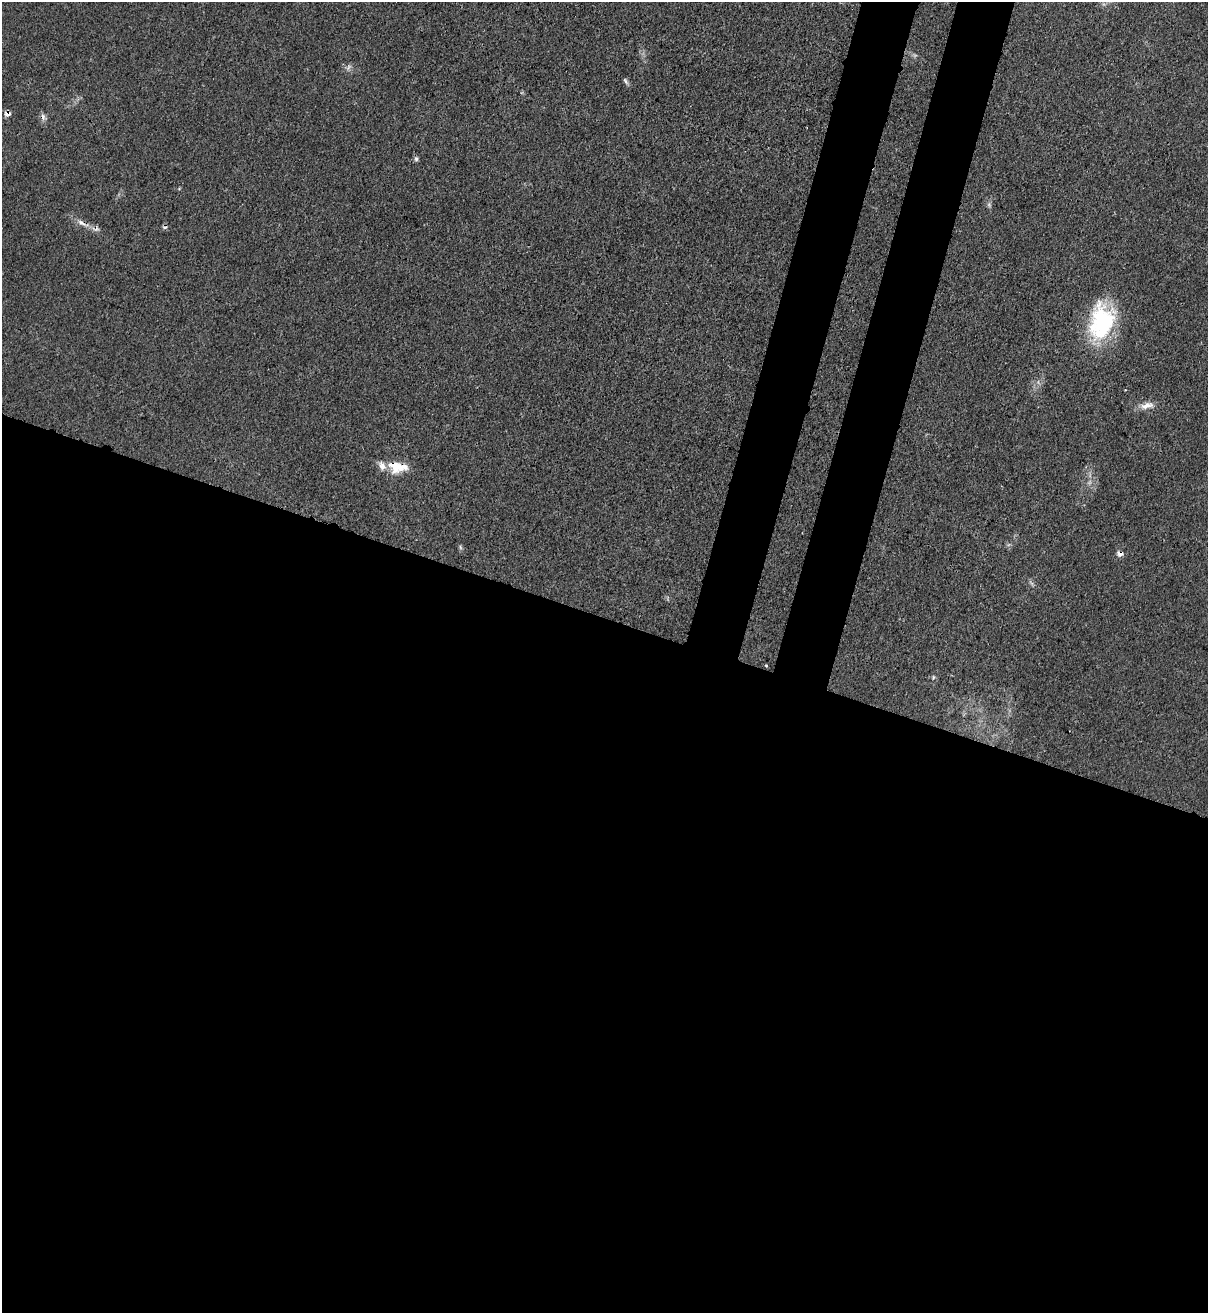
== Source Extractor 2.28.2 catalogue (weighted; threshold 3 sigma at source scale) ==
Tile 14 of 4 x 4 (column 2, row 4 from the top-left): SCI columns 1422-2627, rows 32-1342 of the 5383 x 5306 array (HDU 1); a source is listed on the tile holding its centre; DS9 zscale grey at full resolution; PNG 1210 x 1315 px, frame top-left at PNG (2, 2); no overlay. Shown black and unused: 58% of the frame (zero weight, under 3 of 4 exposures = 7% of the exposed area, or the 3 px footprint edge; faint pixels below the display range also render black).
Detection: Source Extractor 2.28.2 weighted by HDU 2 'WHT'; one run over the whole footprint, this tile lists its part. Background 0.0271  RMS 0.0029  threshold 0.0132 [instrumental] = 3 sigma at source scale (4.5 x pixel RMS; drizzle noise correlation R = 1.50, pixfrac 1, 0.05/0.05 arcsec/px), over >= 5 px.
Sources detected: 18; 2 cosmic-ray / hot-pixel residue — not listed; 2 inside a brighter listed object's ellipse — not listed separately; the other 14 listed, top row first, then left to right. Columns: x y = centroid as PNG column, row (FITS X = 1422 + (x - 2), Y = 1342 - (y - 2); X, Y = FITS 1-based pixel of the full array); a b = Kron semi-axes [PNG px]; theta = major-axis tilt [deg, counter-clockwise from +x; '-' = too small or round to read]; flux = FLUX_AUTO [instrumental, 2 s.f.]
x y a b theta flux
349 67 11 5 59 0.88
625 81 9 5 -57 0.69
7 114 7 6 - 1.5
43 117 10 6 -68 1.1
416 159 6 5 - 0.66
989 205 8 5 -66 0.68
81 223 15 5 -33 1.8
1101 322 43 28 77 30
1147 405 19 8 15 2.8
394 466 20 14 -65 5.6
460 547 7 4 -71 0.5
1120 554 8 6 7 1.5
766 666 3 3 - 0.28
933 677 6 3 47 0.4
Overlapping masked pixels (flux is a lower limit): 4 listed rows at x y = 7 114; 81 223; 394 466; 1120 554